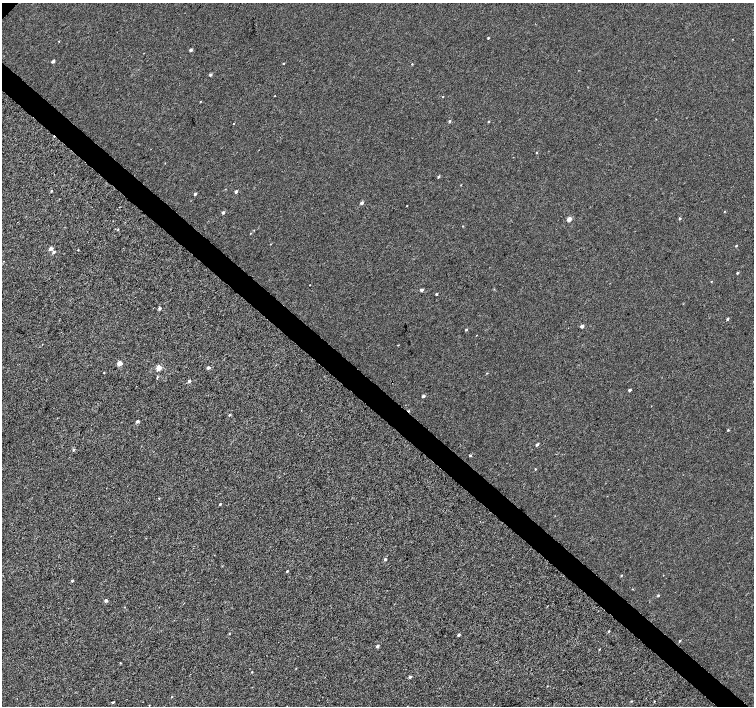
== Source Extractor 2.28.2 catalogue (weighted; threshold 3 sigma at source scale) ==
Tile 6 of 4 x 4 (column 2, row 2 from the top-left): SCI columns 1511-3013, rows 3047-4453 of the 6023 x 6028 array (HDU 1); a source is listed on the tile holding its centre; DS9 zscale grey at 2 x 2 block average (1 PNG px = mean of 2 x 2 image px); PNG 756 x 708 px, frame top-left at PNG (2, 3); no overlay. Shown black and unused: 4% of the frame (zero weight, under 3 of 4 exposures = <1% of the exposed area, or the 3 px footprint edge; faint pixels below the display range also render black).
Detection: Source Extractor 2.28.2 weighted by HDU 2 'WHT'; one run over the whole footprint, this tile lists its part. Background 2.34e-04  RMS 0.0024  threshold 0.0107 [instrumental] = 3 sigma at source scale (4.5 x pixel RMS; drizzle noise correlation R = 1.50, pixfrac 1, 0.0396/0.0396 arcsec/px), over >= 5 px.
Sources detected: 79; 1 cosmic-ray / hot-pixel residue — not listed; the other 78 listed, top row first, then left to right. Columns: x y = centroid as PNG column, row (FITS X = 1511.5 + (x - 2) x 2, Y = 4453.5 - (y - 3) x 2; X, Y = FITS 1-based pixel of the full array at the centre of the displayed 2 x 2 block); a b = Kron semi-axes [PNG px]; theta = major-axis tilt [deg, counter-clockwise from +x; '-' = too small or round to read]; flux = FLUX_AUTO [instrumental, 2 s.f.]
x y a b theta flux
488 38 2 2 - 0.47
59 41 2 2 - 0.25
191 50 3 2 - 1.4
53 61 3 2 - 1.4
284 63 3 2 - 0.31
412 64 2 2 - 0.35
210 74 3 3 - 1
275 95 2 2 - 0.26
443 96 2 2 - 0.22
449 121 3 2 - 0.71
488 121 2 2 - 0.43
233 123 2 2 - 0.24
537 152 3 2 - 0.39
438 177 3 3 - 0.63
461 185 2 2 - 0.23
51 191 3 2 - 0.38
236 191 2 2 - 1.5
195 194 3 2 - 0.89
362 203 3 2 - 1.7
407 206 2 2 - 0.22
223 212 2 2 - 1.3
724 212 2 2 - 0.26
680 218 3 2 - 0.63
569 219 3 2 - 5.6
463 226 2 2 - 0.3
250 233 3 2 - 0.28
736 246 3 2 - 0.44
51 248 3 3 - 2.3
53 252 4 3 - 1.1
737 273 3 2 - 0.61
711 282 2 2 - 0.26
310 285 2 2 - 0.21
421 290 3 2 - 1.6
436 294 2 2 - 0.69
159 308 2 2 - 1.4
727 319 3 2 - 0.89
582 326 2 2 - 2.9
466 329 3 2 - 0.53
119 363 3 3 - 8.4
158 368 3 3 - 12
208 368 3 2 - 1.4
104 373 2 2 - 0.24
487 373 2 2 - 0.3
157 377 4 2 - 0.44
189 381 3 2 - 1.5
629 390 2 2 - 1.5
423 396 3 2 - 1.5
229 415 3 2 - 0.67
137 421 3 3 - 1.1
728 430 3 2 - 0.48
537 445 3 2 - 1.2
73 450 3 3 - 0.69
470 455 2 2 - 0.69
535 469 3 2 - 0.34
159 498 2 2 - 0.25
220 504 2 2 - 0.59
385 559 3 3 - 0.79
287 571 3 2 - 0.44
621 576 3 2 - 0.36
72 581 3 2 - 0.65
658 595 3 3 - 0.51
106 600 3 2 - 1.8
547 606 2 2 - 0.21
608 631 3 2 - 0.53
229 634 3 2 - 0.33
458 635 3 2 - 0.9
679 641 3 2 - 0.52
377 646 3 2 - 1.2
599 649 3 2 - 0.28
120 663 3 2 - 0.36
252 672 2 2 - 0.34
410 677 3 3 - 1.1
547 686 3 2 - 0.27
171 697 3 2 - 0.28
631 701 3 2 - 0.41
113 702 3 2 - 0.61
654 702 3 2 - 0.37
149 705 2 2 - 0.19
Diffuse or blended objects may show on this block-average render without a row.